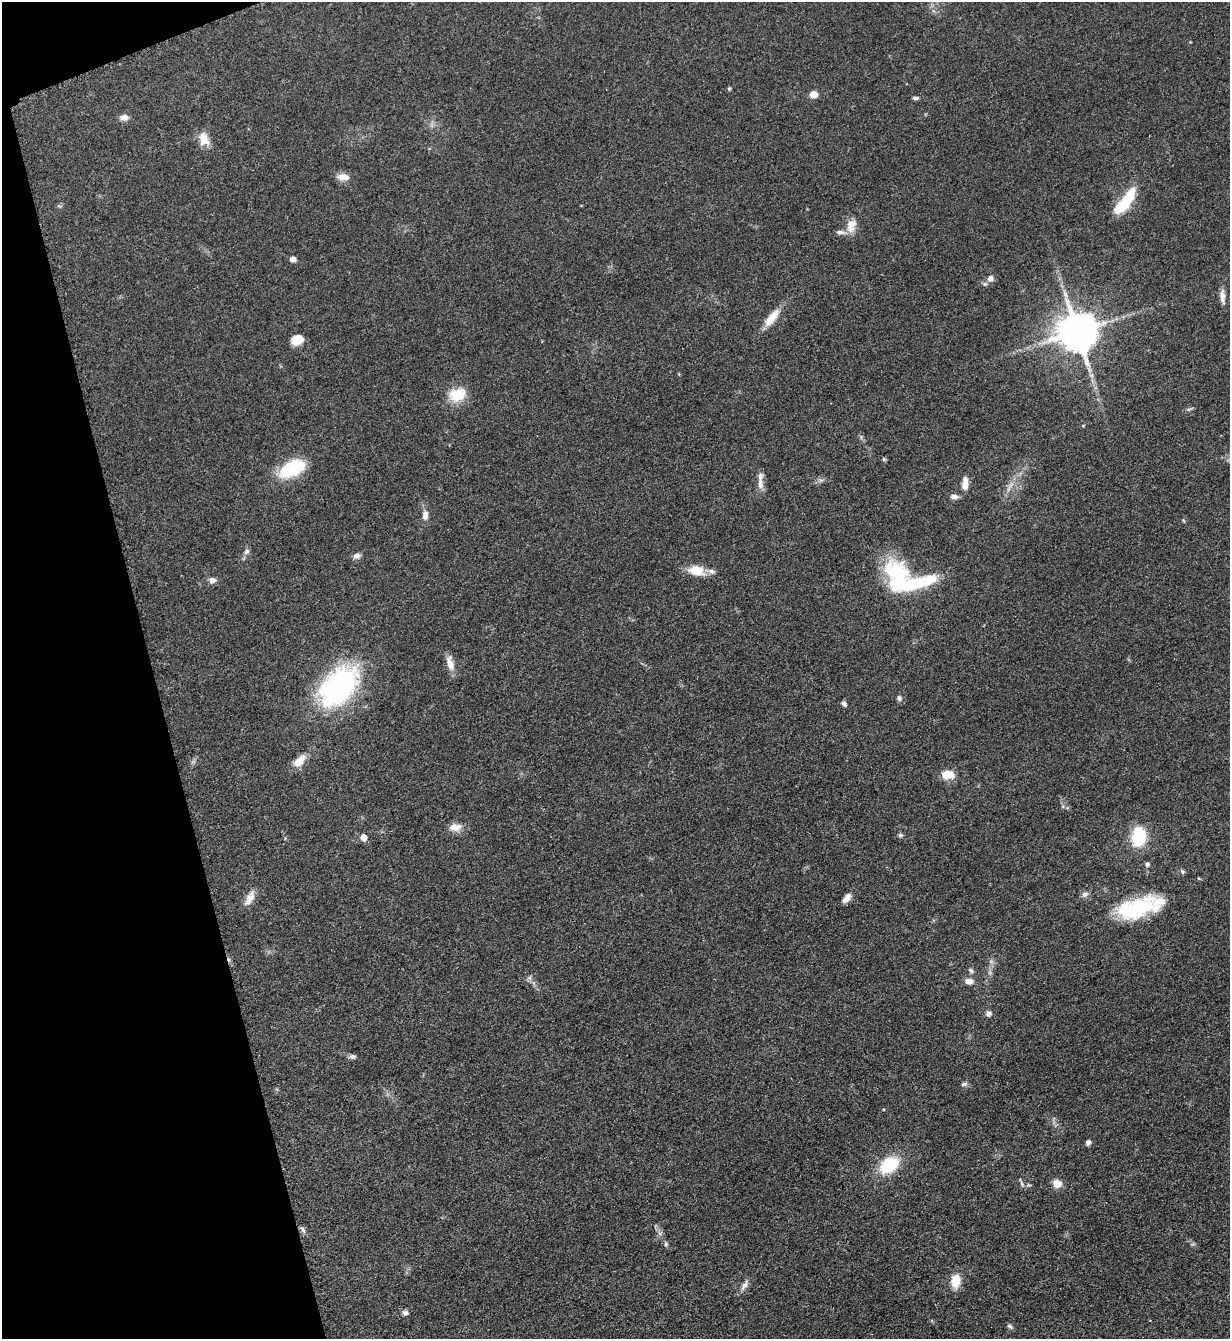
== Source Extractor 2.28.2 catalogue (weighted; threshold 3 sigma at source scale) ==
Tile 5 of 4 x 4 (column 1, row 2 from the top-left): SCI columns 283-1510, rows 2684-4020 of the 5351 x 5363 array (HDU 1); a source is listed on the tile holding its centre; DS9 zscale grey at full resolution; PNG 1232 x 1341 px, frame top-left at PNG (2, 2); no overlay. Shown black and unused: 13% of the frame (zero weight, under 3 of 5 exposures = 1% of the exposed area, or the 3 px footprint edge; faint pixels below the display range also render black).
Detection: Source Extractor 2.28.2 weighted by HDU 2 'WHT'; one run over the whole footprint, this tile lists its part. Background 0.0603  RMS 0.0063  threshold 0.0283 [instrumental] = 3 sigma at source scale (4.5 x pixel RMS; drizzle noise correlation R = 1.50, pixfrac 1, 0.05/0.05 arcsec/px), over >= 5 px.
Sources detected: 67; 1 inside a brighter object's white glare — not listed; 2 inside a brighter listed object's ellipse — not listed separately; the other 64 listed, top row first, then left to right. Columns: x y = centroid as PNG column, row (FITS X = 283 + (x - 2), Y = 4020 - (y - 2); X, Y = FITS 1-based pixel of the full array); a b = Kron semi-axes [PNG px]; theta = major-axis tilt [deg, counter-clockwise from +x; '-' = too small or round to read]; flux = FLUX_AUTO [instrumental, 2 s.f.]
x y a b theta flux
729 89 5 4 - 0.84
813 94 8 7 - 4.8
915 98 8 4 -4 1.3
124 117 10 7 -2 3.9
204 139 17 12 -68 8.3
343 177 17 8 -5 5.1
1125 202 33 11 52 26
851 225 17 12 84 7.8
293 259 7 6 - 2.8
990 278 7 6 - 3.2
985 284 7 5 20 1.3
1222 296 19 7 -85 4.4
772 318 27 9 51 10
1077 332 11 11 - 2100
297 340 12 9 14 9.7
1092 375 7 4 72 1.3
458 395 22 15 20 16
1189 409 7 4 17 1.1
1083 425 5 3 - 0.55
884 459 5 5 - 0.81
292 468 25 13 30 41
821 480 7 4 18 1.4
760 484 19 8 -86 5.1
965 484 16 8 86 5.8
1010 486 22 3 58 3.6
954 497 10 6 -3 2.8
425 515 12 8 85 4.1
246 551 8 6 47 1.9
356 556 10 8 13 2.4
696 570 19 12 -14 11
212 580 9 7 16 3.1
911 583 61 18 7 48
450 663 20 8 -71 6.2
339 687 47 30 47 110
899 698 8 6 -64 1.7
843 703 6 4 -44 2.1
299 761 21 10 46 7.3
947 774 14 9 -3 9.9
455 827 17 10 6 5.9
900 835 6 5 - 1.2
363 837 5 5 - 7.3
1138 837 17 12 82 32
1147 864 6 5 - 1.7
1182 872 8 5 -53 1.1
1085 894 10 7 18 2.3
250 898 22 8 61 5.7
847 898 13 7 50 4
1139 908 48 18 16 55
971 970 9 5 -38 1.5
530 978 7 4 -71 1.3
969 981 10 7 -8 4.1
989 1013 7 7 - 2.2
352 1057 9 6 2 1.9
964 1084 8 5 10 1.5
1088 1142 6 5 - 2
889 1165 19 13 36 29
1022 1183 8 3 -71 1.1
1057 1184 11 9 -22 5.4
303 1229 11 4 -54 1.7
666 1244 5 5 - 1.2
955 1281 13 9 86 12
744 1285 18 6 59 3.3
405 1313 8 6 -12 2.1
1010 1326 7 6 - 1.5